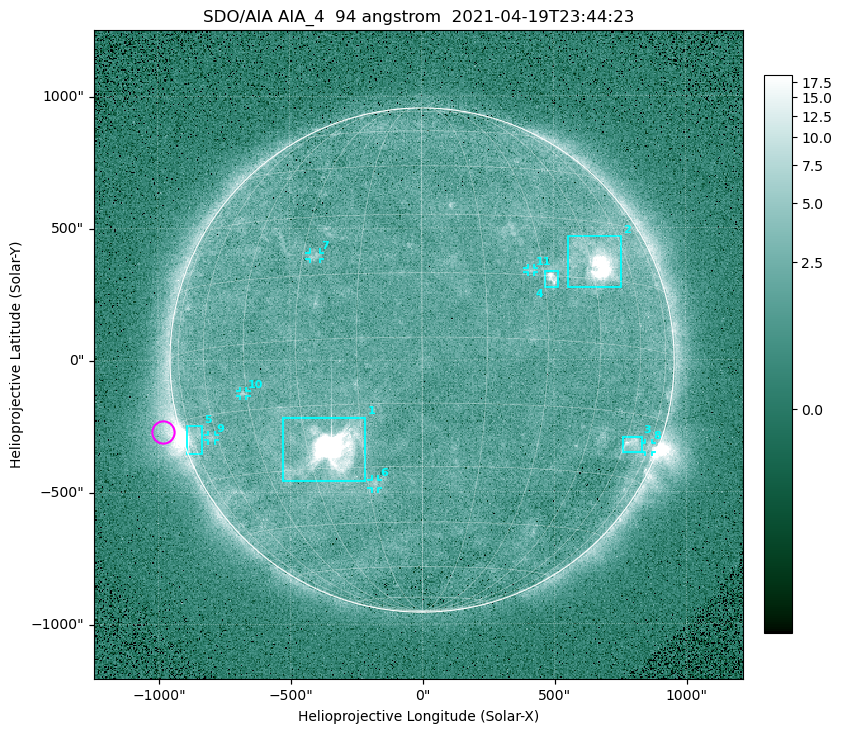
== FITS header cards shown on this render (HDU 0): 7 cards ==
TELESCOP= 'SDO/AIA '
INSTRUME= 'AIA_4   '
WAVELNTH=                   94
WAVEUNIT= 'angstrom'
DATE-OBS= '2021-04-19T23:44:23.12'
CTYPE1  = 'HPLN-TAN'
CTYPE2  = 'HPLT-TAN'

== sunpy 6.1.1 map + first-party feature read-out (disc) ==
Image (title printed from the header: SDO/AIA AIA_4  94 angstrom  2021-04-19T23:44:23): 512 x 512 px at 4.8 arcsec/px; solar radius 955 arcsec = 199 px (full disc in frame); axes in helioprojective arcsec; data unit not stated in the header (colour bar unlabelled)
Orientation: roll -0.137 deg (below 1 deg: not rotated)
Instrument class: DISC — disc imager (sunpy class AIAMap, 94 A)
Bright regions (active regions / flare kernels): reference = the median radial profile (limb darkening/brightening removed); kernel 5 px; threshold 5 sigma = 2.63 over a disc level ~1.82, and >= 1.15x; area >= 9 px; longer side >= 5 px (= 24 arcsec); searched inside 0.97 R_sun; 11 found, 11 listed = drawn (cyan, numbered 1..; 6 of them under ~33 arcsec drawn as corner ticks so the feature stays visible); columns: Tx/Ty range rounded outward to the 10 arcsec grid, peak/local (2 s.f.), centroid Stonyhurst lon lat
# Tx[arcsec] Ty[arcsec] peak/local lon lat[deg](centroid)
1 -530..-210 -460..-210 2155 -23 -26
2 550..760 270..470 47 +47 +19
3 760..830 -350..-290 4.6 +64 -22
4 460..520 270..340 7.1 +32 +14
5 -900..-830 -360..-250 6 -73 -19
6 -190..-170 -490..-450 3.1 -13 -34
7 -430..-380 380..410 3 -27 +20
8 840..870 -350..-310 2.9 +75 -22
9 -810..-780 -300..-280 2.8 -63 -20
10 -690..-660 -140..-110 3.1 -46 -11
11 400..430 330..350 2.7 +27 +16
Off-limb structures (1.02-1.3 R_sun): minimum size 50 px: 5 found; the strongest spans PA ~90..115 deg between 1.02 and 1.22 R_sun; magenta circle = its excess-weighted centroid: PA ~105 deg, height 1.07 R_sun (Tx ~-980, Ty ~-270 arcsec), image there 4.5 x the reference